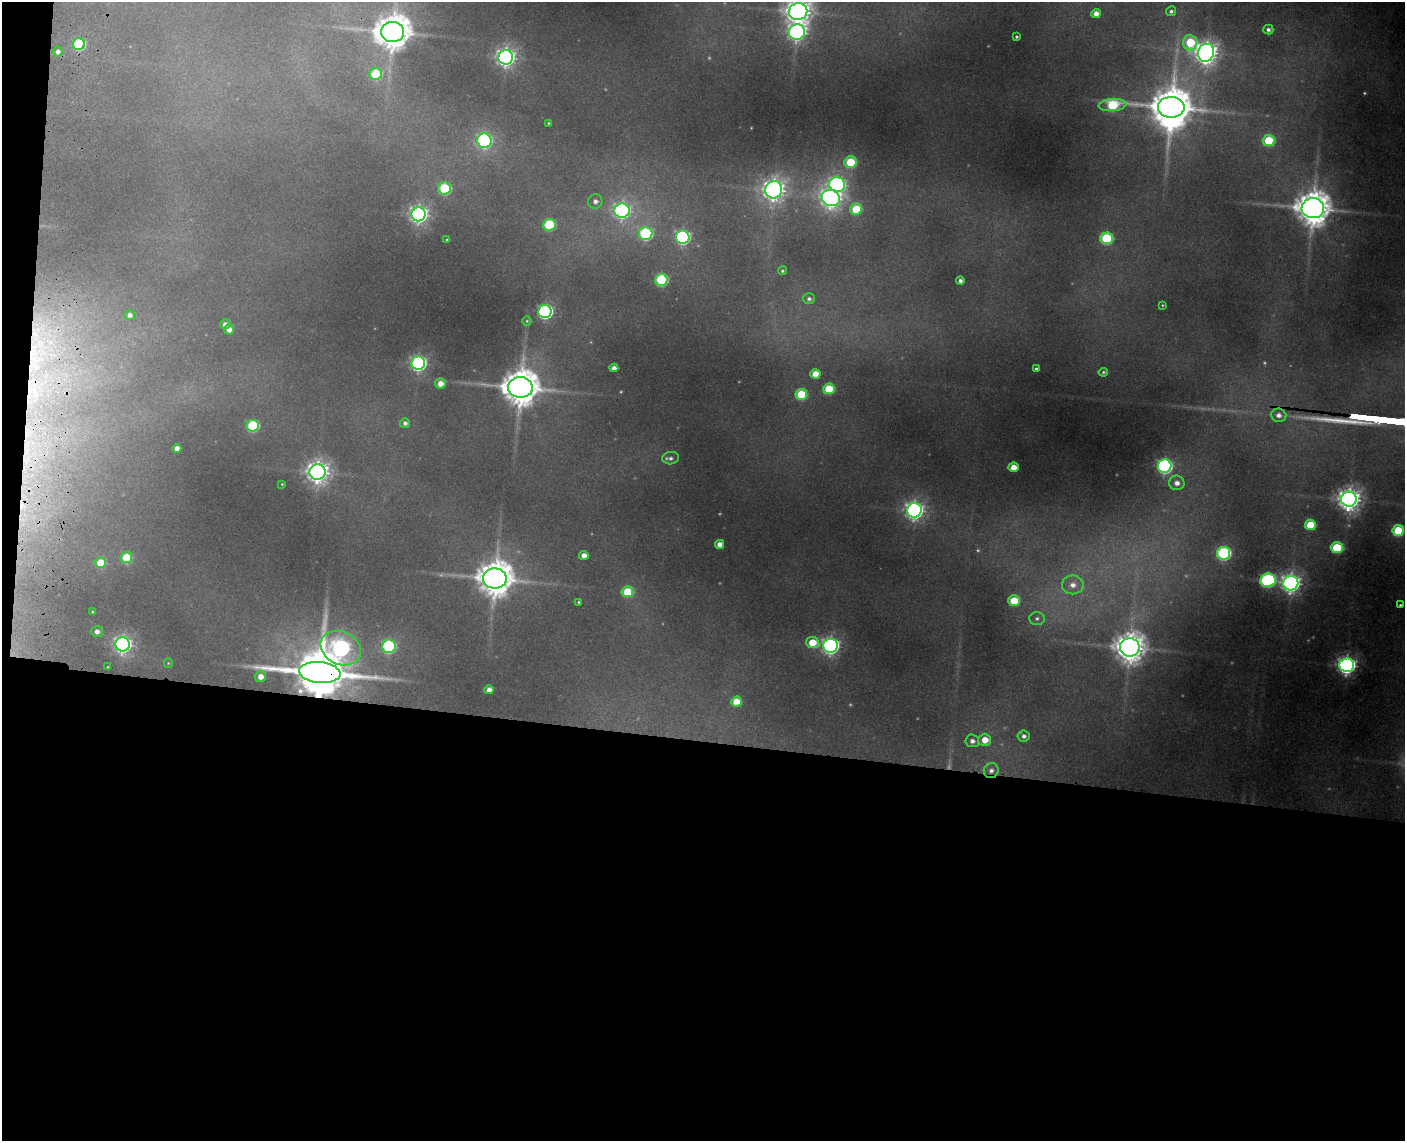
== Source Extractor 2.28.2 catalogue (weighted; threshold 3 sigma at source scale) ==
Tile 10 of 3 x 4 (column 1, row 4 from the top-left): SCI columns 226-1628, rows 25-1163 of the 4769 x 4603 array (HDU 1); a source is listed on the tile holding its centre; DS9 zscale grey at full resolution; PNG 1407 x 1143 px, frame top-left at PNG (2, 2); each listed source drawn as its Kron ellipse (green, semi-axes under 4 px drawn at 4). Shown black and unused: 36% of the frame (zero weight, under 3 of 4 exposures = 6% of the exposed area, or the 3 px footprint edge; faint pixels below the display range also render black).
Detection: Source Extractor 2.28.2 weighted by HDU 2 'WHT'; one run over the whole footprint, this tile lists its part. Background 0.351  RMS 0.013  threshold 0.0593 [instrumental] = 3 sigma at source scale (4.5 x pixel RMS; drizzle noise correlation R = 1.50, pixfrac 1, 0.05/0.05 arcsec/px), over >= 5 px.
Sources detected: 112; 9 too faint to see at this stretch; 2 inside a brighter object's white glare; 1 cosmic-ray / hot-pixel residue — neither listed nor drawn; the other 100 listed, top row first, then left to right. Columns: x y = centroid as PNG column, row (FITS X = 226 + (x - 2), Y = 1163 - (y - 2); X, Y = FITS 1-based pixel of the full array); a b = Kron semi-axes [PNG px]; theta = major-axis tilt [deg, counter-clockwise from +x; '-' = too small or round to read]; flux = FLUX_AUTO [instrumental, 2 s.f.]
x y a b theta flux
1171 11 5 5 - 3.5
798 12 9 8 - 1900
1096 14 5 4 - 13
1268 30 5 5 - 5.3
393 32 11 10 - 3700
797 32 8 7 - 690
1016 37 3 3 - 2.5
1190 42 8 7 - 87
79 44 6 6 - 130
58 52 5 5 - 5.7
1206 53 9 8 - 1500
506 57 7 7 - 810
376 74 6 6 - 85
1112 105 14 6 5 120
1171 107 13 10 -1 5100
548 123 3 2 - 1.3
1269 140 6 5 - 92
484 141 7 7 - 360
850 162 6 6 - 77
837 185 8 7 - 480
445 188 6 6 - 130
774 190 9 8 - 1200
831 198 9 8 - 1100
595 201 7 7 - 7.2
1313 208 11 10 - 3900
856 209 6 5 - 70
622 211 7 7 - 500
419 214 7 7 - 740
549 225 6 6 - 120
646 234 7 6 - 200
683 237 7 6 - 360
1106 238 6 6 - 140
447 240 3 3 - 1.7
782 271 4 4 - 2.4
661 280 6 6 - 150
960 281 4 4 - 6.2
809 299 6 5 - 4
1162 305 4 3 - 1.5
545 311 6 6 - 380
130 315 5 5 - 5.9
527 321 4 4 - 1.8
225 324 5 5 - 7.9
229 329 5 5 - 10
418 363 7 6 - 470
614 368 4 4 - 8.8
1036 369 4 3 - 3.7
1103 372 5 4 - 2.4
815 374 5 4 - 22
440 383 5 5 - 15
520 387 12 10 0 4300
829 389 5 5 - 69
801 394 6 5 - 86
1279 415 8 6 -5 9.1
405 423 5 5 - 5.4
253 426 6 6 - 150
177 449 4 4 - 11
671 458 8 6 6 5.4
1165 466 7 6 - 420
1013 467 5 4 - 19
318 472 8 8 - 1300
1177 483 8 7 - 11
282 484 3 3 - 1.2
1349 499 8 7 - 1500
914 510 7 7 - 820
1310 525 5 5 - 64
1398 530 6 5 - 100
720 544 4 4 - 11
1337 548 6 5 - 110
1224 553 6 6 - 260
584 555 5 4 - 9.9
126 558 5 5 - 57
101 563 5 5 - 46
495 578 12 10 0 4000
1268 580 8 6 7 300
1291 583 7 7 - 950
1073 585 11 9 2 16
627 592 6 5 - 69
1014 601 5 5 - 53
579 602 4 3 - 2
1400 605 4 3 - 2.2
93 612 4 3 - 1.8
1037 618 7 6 - 4.7
97 631 6 5 - 7.5
812 643 6 5 - 41
123 644 7 7 - 650
389 646 7 6 - 230
831 646 7 7 - 650
1130 647 10 9 - 2700
341 648 21 16 -26 580
168 663 4 4 - 1.5
1347 665 7 7 - 820
108 667 3 2 - 1.2
320 673 21 10 -5 10000
260 676 6 5 - 13
489 690 5 4 - 11
736 702 5 5 - 34
1024 736 6 5 - 6.1
985 740 6 6 - 24
972 741 6 6 - 7.8
991 771 8 7 - 8.4
Overlapping masked pixels (flux is a lower limit): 4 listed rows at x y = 393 32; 341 648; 320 673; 991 771
Isophote crosses this tile's border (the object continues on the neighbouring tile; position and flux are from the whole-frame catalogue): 1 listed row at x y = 798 12